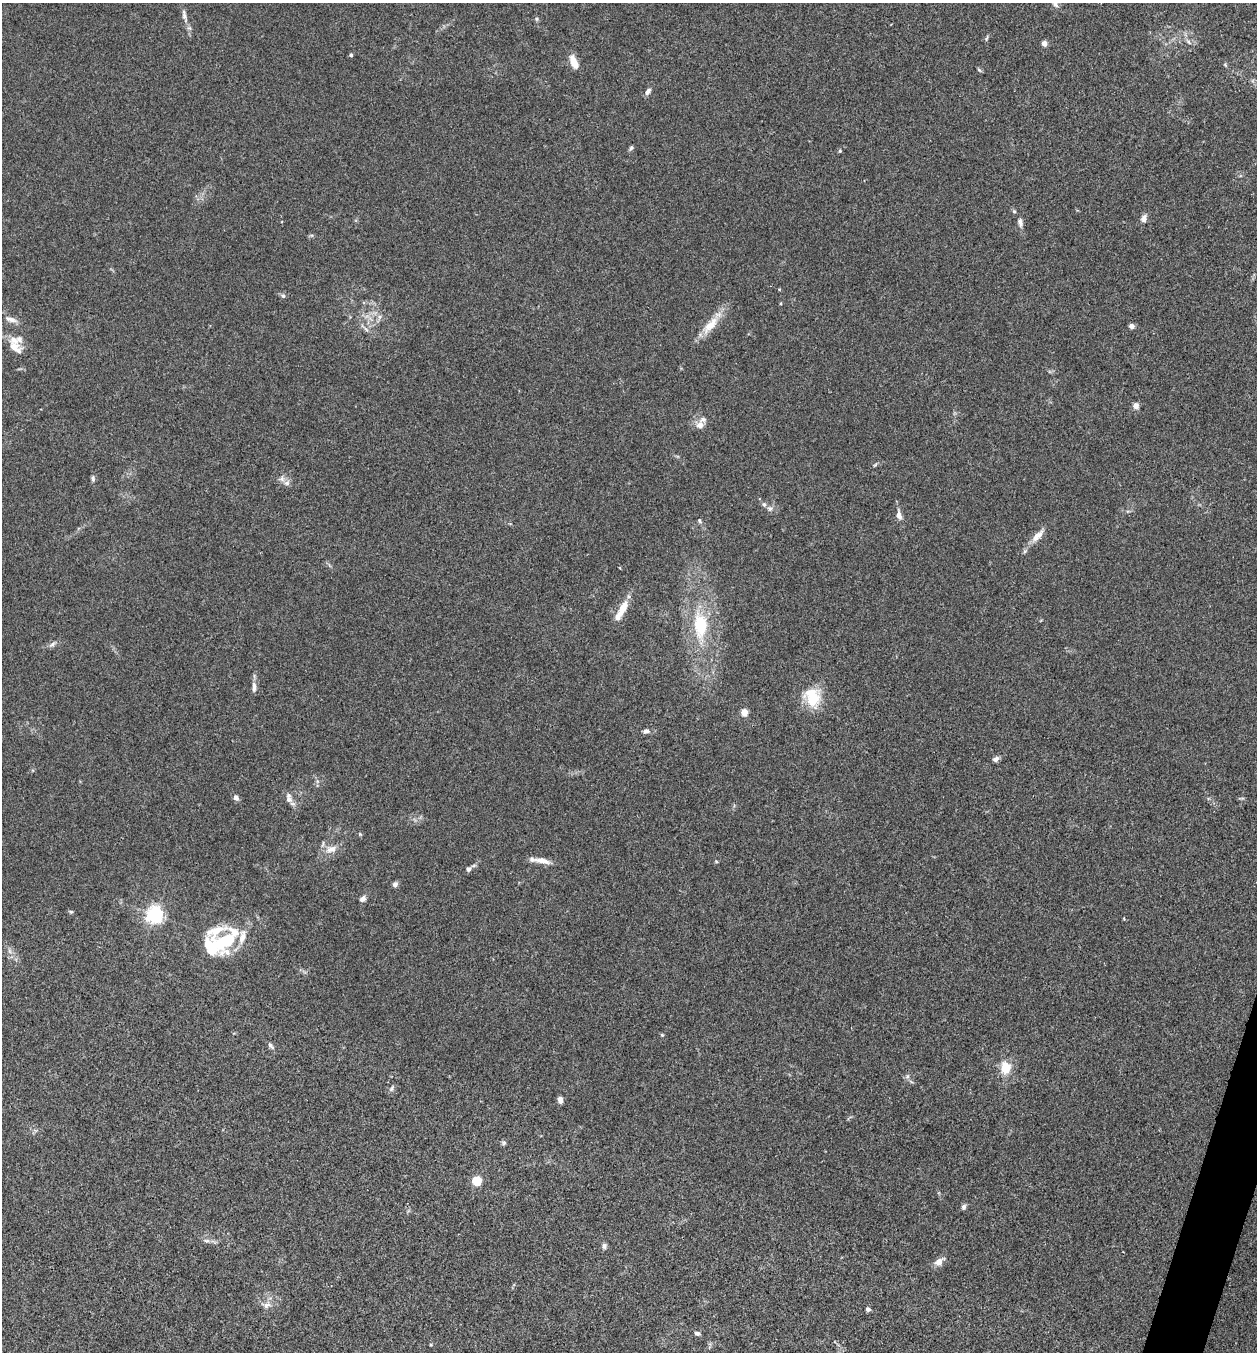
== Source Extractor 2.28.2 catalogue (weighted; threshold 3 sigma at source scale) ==
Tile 6 of 4 x 4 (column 2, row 2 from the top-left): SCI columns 1520-2774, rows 2702-4051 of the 5419 x 5403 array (HDU 1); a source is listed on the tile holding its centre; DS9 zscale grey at full resolution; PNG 1259 x 1354 px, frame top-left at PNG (2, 3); no overlay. Shown black and unused: <1% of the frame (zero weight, under 3 of 4 exposures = <1% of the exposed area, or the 3 px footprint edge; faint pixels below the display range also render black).
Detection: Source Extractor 2.28.2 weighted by HDU 2 'WHT'; one run over the whole footprint, this tile lists its part. Background 0.0288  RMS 0.0045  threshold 0.0202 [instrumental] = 3 sigma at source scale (4.5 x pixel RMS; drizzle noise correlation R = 1.50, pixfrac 1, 0.05/0.05 arcsec/px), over >= 5 px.
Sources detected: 76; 2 inside a brighter object's white glare — not listed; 5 inside a brighter listed object's ellipse — not listed separately; the other 69 listed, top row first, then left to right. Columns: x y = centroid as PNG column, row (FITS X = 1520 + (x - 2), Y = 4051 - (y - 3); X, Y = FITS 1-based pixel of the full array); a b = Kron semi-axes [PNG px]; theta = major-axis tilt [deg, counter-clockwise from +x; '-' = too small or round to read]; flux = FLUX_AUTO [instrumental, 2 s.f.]
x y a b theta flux
1055 4 11 6 -52 1.5
184 15 16 5 -83 1.9
537 19 6 4 90 0.6
986 38 8 3 71 0.62
1189 42 6 4 -70 0.71
1044 43 4 4 - 3.5
351 55 4 3 - 0.85
574 62 18 8 -67 4.3
1225 65 6 4 -2 0.48
979 70 7 4 -45 0.62
648 91 9 5 61 1.7
631 148 6 5 - 0.84
840 151 5 4 - 0.53
1014 211 5 4 - 0.63
1144 218 9 6 71 2.2
1020 222 12 6 -79 1.7
779 289 5 3 - 0.37
283 296 7 6 - 0.93
379 317 7 4 71 0.99
10 319 18 6 -16 2.6
710 325 31 11 48 8.4
1131 326 4 4 - 3.6
366 329 9 4 -48 1.1
14 340 19 12 -36 4.9
1136 406 7 7 - 2
700 425 10 9 - 2.9
93 479 7 5 -88 1
282 479 8 8 - 2
764 504 6 6 - 1.1
770 508 8 7 - 1.4
899 515 13 7 -75 2.4
699 521 6 5 - 0.74
1037 536 23 8 44 4.3
622 609 19 8 62 6.2
701 625 28 15 -86 21
52 644 10 5 30 1.3
254 687 12 6 -90 2.1
812 698 24 22 -69 14
744 712 5 4 - 11
646 731 8 6 4 1.4
996 759 8 6 29 1.3
236 798 6 5 - 1.8
289 799 10 8 -32 2.3
360 834 4 4 - 0.47
331 849 16 9 16 4.1
542 861 21 7 -10 4.3
716 861 5 4 - 0.47
468 869 6 5 - 1.3
395 884 6 6 - 1.3
363 899 8 6 49 1.7
71 912 6 4 -17 0.62
155 915 6 6 - 160
215 931 43 15 17 10
226 941 27 15 41 30
662 1035 4 4 - 0.45
271 1045 10 5 -50 1.3
1005 1068 17 13 89 7.4
907 1076 7 4 89 0.89
392 1089 9 5 60 1
560 1100 6 5 - 2.5
504 1143 6 5 - 0.83
476 1181 5 5 - 26
964 1207 7 6 - 1.2
207 1241 9 4 0 1.2
604 1246 8 6 82 1.2
939 1262 10 7 37 3.3
267 1305 11 7 27 2.3
868 1309 6 4 -14 1.1
697 1333 6 5 - 1
Isophote crosses this tile's border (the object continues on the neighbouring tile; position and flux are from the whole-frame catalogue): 1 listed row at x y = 1055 4